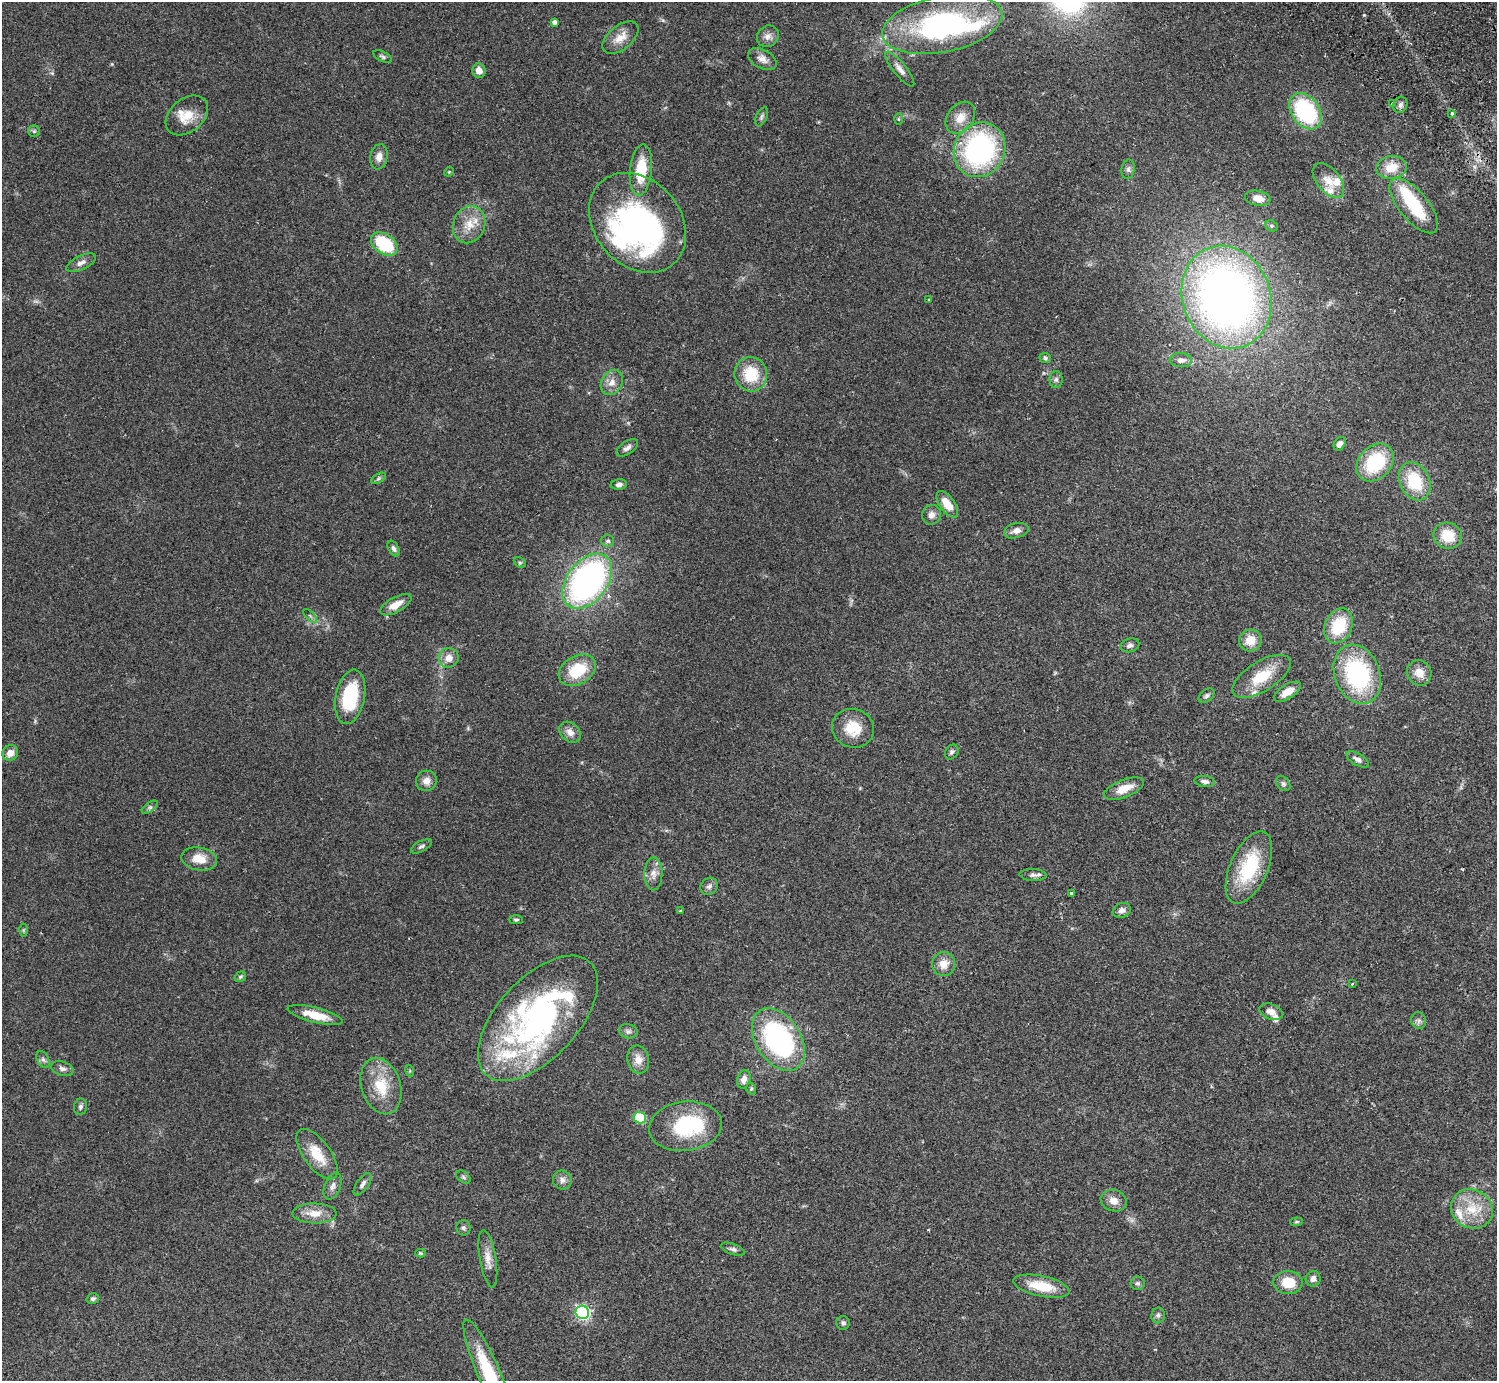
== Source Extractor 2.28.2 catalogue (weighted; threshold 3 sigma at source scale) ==
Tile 10 of 4 x 4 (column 2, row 3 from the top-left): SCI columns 1542-3036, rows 1724-3102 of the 6070 x 6064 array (HDU 1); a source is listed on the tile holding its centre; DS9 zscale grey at full resolution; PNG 1499 x 1383 px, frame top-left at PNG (2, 2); each listed source drawn as its Kron ellipse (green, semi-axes under 4 px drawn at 4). Shown black and unused: <1% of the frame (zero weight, under 2 of 3 exposures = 3% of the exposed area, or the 3 px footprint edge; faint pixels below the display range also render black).
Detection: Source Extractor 2.28.2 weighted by HDU 2 'WHT'; one run over the whole footprint, this tile lists its part. Background 0.061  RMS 0.0072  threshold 0.0325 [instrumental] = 3 sigma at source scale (4.5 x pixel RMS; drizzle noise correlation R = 1.50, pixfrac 1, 0.05/0.05 arcsec/px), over >= 5 px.
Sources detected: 138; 4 inside a brighter object's white glare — neither listed nor drawn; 7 inside a brighter listed object's ellipse — not listed separately; the other 127 listed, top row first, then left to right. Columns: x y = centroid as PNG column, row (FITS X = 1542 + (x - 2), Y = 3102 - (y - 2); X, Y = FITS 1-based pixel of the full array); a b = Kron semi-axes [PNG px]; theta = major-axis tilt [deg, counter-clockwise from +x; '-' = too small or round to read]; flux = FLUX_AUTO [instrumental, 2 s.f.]
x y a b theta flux
555 22 4 4 - 2.6
942 24 61 28 11 140
768 36 11 10 - 4
620 38 21 12 40 8.9
383 57 10 5 -29 1.5
762 59 15 9 -30 4.7
900 69 21 6 -51 4.5
479 71 7 6 - 5.3
1393 103 3 3 - 2.3
1400 105 8 6 64 2.2
1305 111 20 14 -54 67
1452 114 3 3 - 1.9
187 115 24 16 39 14
762 117 10 5 66 1.7
960 118 17 13 52 8.7
898 119 6 4 -90 0.74
34 131 6 6 - 1.1
979 150 28 25 60 120
379 157 12 8 79 4.8
1391 167 15 11 9 12
1128 169 10 6 80 2.2
641 170 26 11 84 25
449 172 5 4 - 0.71
1328 181 20 11 -51 9.2
1258 198 13 7 -11 6.5
1414 206 33 14 -50 34
638 223 55 43 -48 200
469 225 19 16 66 12
1271 226 7 5 -21 1.3
384 244 15 10 -35 38
81 263 16 7 25 3.8
1227 297 52 44 -70 440
929 300 4 2 - 0.49
1045 358 6 5 - 1.5
1181 360 11 7 -4 3.4
751 374 17 16 - 23
1056 379 8 6 89 2.2
612 383 13 10 57 5.6
1340 444 7 5 55 3.1
627 448 12 6 34 2.8
1375 462 21 16 46 43
379 478 8 4 32 1.4
1415 481 20 14 -64 30
619 485 8 5 5 2.4
947 504 15 7 -54 11
931 515 10 9 - 3.8
1016 531 12 7 14 4.1
1448 536 14 13 - 17
608 541 6 6 - 1.7
394 548 9 5 -61 1.9
520 562 6 5 - 1.1
587 581 31 20 52 210
396 605 17 7 29 8.8
310 616 8 3 -45 1.1
1339 626 18 13 64 29
1250 640 11 10 - 10
1130 645 9 6 15 2.3
449 658 10 9 - 6.3
577 670 20 14 30 25
1419 673 13 12 - 7.6
1357 674 30 22 -69 82
1261 676 33 15 32 22
1287 692 15 7 33 7.3
1206 696 9 6 39 1.8
350 697 27 14 79 40
853 728 21 19 -18 17
570 732 12 9 -42 4.9
952 752 8 6 54 1.8
10 753 8 7 - 5.8
1358 759 12 6 -31 3.2
426 781 10 10 - 5
1205 781 10 5 -8 2.6
1283 784 8 6 -49 1.6
1124 789 21 8 21 11
150 807 9 4 35 1.7
421 846 11 5 28 1.8
199 859 18 11 -11 11
1249 868 39 19 66 42
653 874 16 9 90 5.1
1033 875 13 6 -3 2.6
709 886 9 8 - 2.6
1072 894 3 3 - 4.9
681 910 3 2 - 0.81
1122 910 9 7 21 3.3
516 920 7 4 -1 1.2
23 930 6 4 89 0.82
944 964 12 11 - 7.6
240 977 6 5 - 1
1352 984 3 3 - 0.5
1271 1012 12 7 -21 4.4
315 1015 28 7 -14 14
538 1018 77 40 47 200
1419 1020 8 7 - 2.1
628 1031 9 7 -11 2.1
778 1039 34 22 -57 110
638 1059 14 11 -79 6.6
43 1060 9 6 -63 2
62 1069 11 7 -15 2.7
410 1071 6 4 -72 0.68
744 1079 9 6 75 3.6
381 1086 29 19 -72 22
751 1089 6 4 -72 0.98
80 1107 8 6 80 2
640 1118 6 5 - 31
685 1126 36 24 7 50
317 1154 29 13 -54 16
463 1177 8 5 -37 1.4
562 1180 9 9 - 3.7
363 1184 13 6 55 2.7
333 1186 14 8 68 3.5
1114 1201 13 10 -20 5.9
1472 1209 21 19 -28 20
314 1213 22 10 -1 9.5
1296 1222 6 4 6 0.85
463 1228 7 7 - 1.7
733 1249 12 5 -20 2
420 1253 5 4 - 0.75
488 1259 29 8 -81 6.7
1313 1279 8 7 - 3.1
1288 1282 14 11 1 16
1137 1283 7 6 - 1.8
1041 1286 28 10 -12 19
93 1299 6 5 - 1.5
582 1312 7 6 - 140
1158 1315 8 7 - 1.8
843 1323 7 7 - 1.7
490 1375 61 11 -66 44
Overlapping masked pixels (flux is a lower limit): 2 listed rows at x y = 1072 894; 582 1312
Isophote crosses this tile's border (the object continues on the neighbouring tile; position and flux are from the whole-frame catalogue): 1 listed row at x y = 490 1375